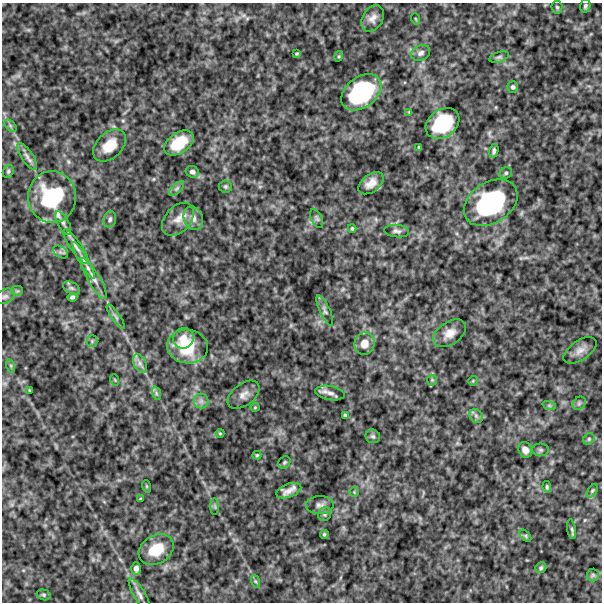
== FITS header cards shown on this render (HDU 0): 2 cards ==
NAXIS1  =                  600
NAXIS2  =                  600

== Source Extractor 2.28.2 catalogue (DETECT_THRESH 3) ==
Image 600 x 600 px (HDU 0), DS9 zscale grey, 1 PNG px = 1 image px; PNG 604 x 604 px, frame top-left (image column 1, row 600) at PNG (2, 3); each listed source drawn as its Kron ellipse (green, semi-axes under 4 px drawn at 4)
Background 454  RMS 120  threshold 362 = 3 sigma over >= 5 px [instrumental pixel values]
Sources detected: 90; all 90 listed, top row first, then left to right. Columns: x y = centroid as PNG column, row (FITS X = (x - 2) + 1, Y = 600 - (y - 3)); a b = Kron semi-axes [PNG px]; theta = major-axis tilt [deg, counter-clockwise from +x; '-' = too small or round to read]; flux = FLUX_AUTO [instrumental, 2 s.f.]
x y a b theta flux
585 6 7 5 73 1.8e+04
557 7 6 5 - 1.4e+04
373 18 14 10 60 5.4e+04
416 19 6 3 -70 7.6e+03
421 53 10 7 26 3.3e+04
297 54 4 3 - 8.8e+03
339 56 5 3 - 8.1e+03
499 57 10 5 18 1.9e+04
513 87 5 5 - 1.8e+04
361 92 22 15 37 7.3e+05
409 112 4 4 - 7.1e+03
442 123 18 13 36 4.1e+05
10 126 7 4 -45 1.7e+04
179 143 16 10 36 2.1e+05
109 145 19 13 43 1.5e+05
419 147 4 3 - 8.1e+03
494 151 7 4 76 1.9e+04
27 156 15 6 -56 4.1e+04
8 171 7 5 69 1.4e+04
192 172 7 5 -21 2.5e+04
506 173 6 5 - 1.5e+04
371 183 14 8 38 7.1e+04
225 186 6 6 - 1.6e+04
177 188 9 4 45 2.0e+04
52 197 26 24 -83 6.2e+05
491 203 29 20 33 1.0e+06
193 218 12 9 -69 5.9e+04
317 218 10 5 -65 2.0e+04
110 219 8 6 74 2.2e+04
178 219 19 13 48 8.9e+04
63 223 13 5 -61 3.5e+04
352 228 4 3 - 1.1e+04
397 231 12 6 -6 2.8e+04
76 247 21 5 -55 5.1e+04
60 252 8 5 -33 2.1e+04
84 261 21 4 -60 5.1e+04
94 278 23 6 -60 6.7e+04
71 288 9 5 -26 2.3e+04
17 291 6 5 - 1.5e+04
5 296 11 7 25 3.0e+04
72 297 5 4 - 1.8e+04
325 311 16 5 -65 2.9e+04
116 317 14 4 -55 2.6e+04
450 333 18 11 34 8.5e+04
183 338 10 10 - 8.2e+04
92 341 5 5 - 1.4e+04
364 344 11 10 - 9.4e+04
187 347 20 17 -6 2.8e+05
580 350 19 10 34 6.1e+04
140 363 10 6 -63 3.4e+04
11 366 7 4 -72 1.3e+04
115 380 5 3 - 7.1e+03
432 380 5 5 - 1.3e+04
473 381 5 5 - 8.9e+03
29 390 4 3 - 7.2e+03
156 393 7 4 -72 1.5e+04
330 393 15 7 -10 4.7e+04
244 395 18 11 38 6.3e+04
201 401 7 7 - 3.1e+04
579 403 7 6 - 2.1e+04
549 405 7 4 -19 1.3e+04
255 407 4 4 - 7.7e+03
345 415 4 3 - 1.2e+04
476 416 7 6 - 2.2e+04
220 433 4 4 - 8.2e+03
373 436 7 6 - 1.9e+04
589 439 6 5 - 1.4e+04
525 450 8 6 -61 5.5e+04
541 450 8 6 -1 1.9e+04
257 455 4 3 - 9.6e+03
284 462 7 5 46 1.4e+04
146 486 6 4 -71 8.5e+03
547 487 6 4 -81 1.2e+04
289 491 13 6 19 5.7e+04
592 491 7 4 55 1.2e+04
354 492 4 4 - 8.9e+03
141 499 4 3 - 1.0e+04
320 505 14 9 1 4.3e+04
215 507 8 4 -90 1.3e+04
325 514 7 6 - 1.9e+04
572 529 10 3 -81 1.4e+04
324 534 4 4 - 1.2e+04
525 536 7 4 -46 1.3e+04
156 550 18 14 31 2.1e+05
541 568 6 5 - 1.5e+04
136 569 6 4 89 3.1e+04
593 575 6 6 - 1.4e+04
255 581 6 4 -71 1.3e+04
44 595 7 5 -16 1.6e+04
139 595 18 6 -59 4.2e+04